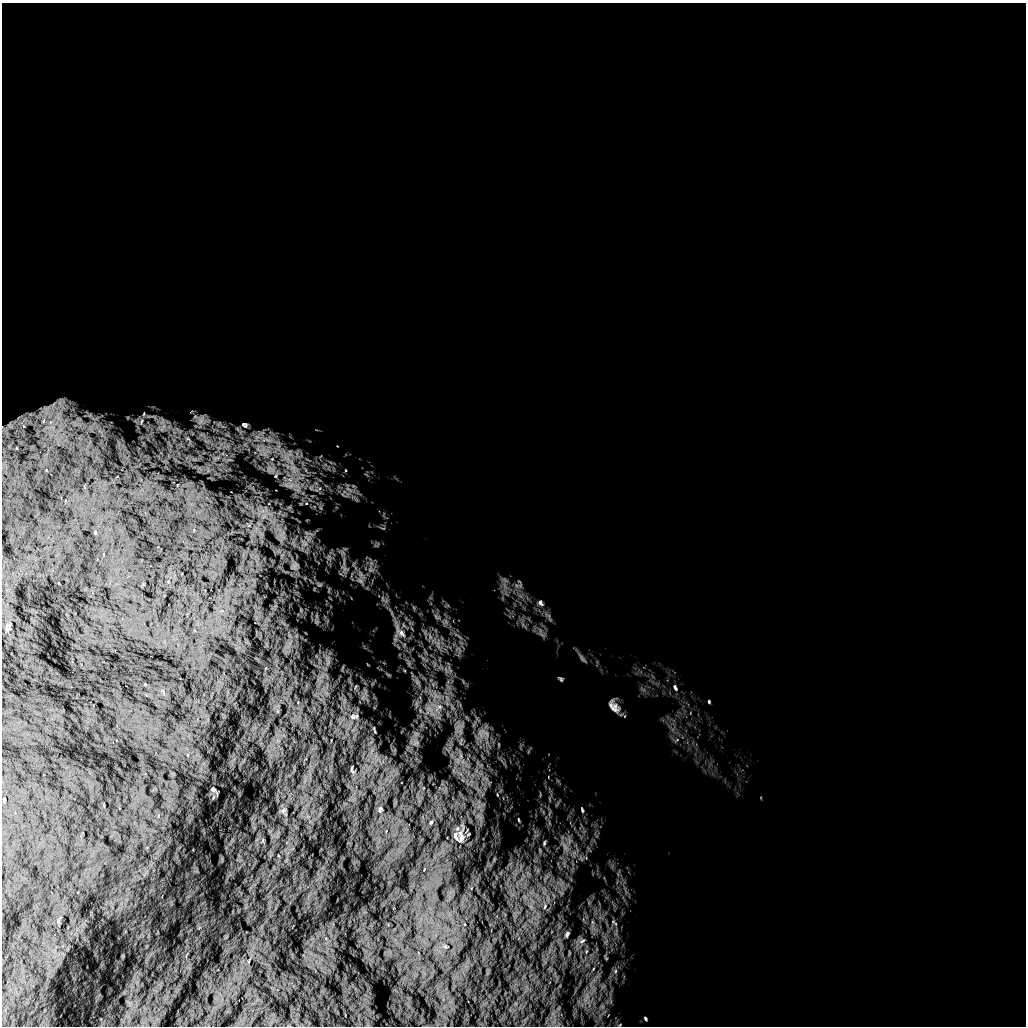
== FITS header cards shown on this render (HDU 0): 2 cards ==
NAXIS1  =                 1024 /
NAXIS2  =                 1024 /

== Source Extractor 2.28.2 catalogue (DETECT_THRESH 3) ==
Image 1024 x 1024 px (HDU 0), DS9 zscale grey, 1 PNG px = 1 image px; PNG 1028 x 1028 px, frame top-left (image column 1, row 1024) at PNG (2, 3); no overlay
Background 5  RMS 940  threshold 2830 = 3 sigma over >= 5 px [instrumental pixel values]
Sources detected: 28; all 28 listed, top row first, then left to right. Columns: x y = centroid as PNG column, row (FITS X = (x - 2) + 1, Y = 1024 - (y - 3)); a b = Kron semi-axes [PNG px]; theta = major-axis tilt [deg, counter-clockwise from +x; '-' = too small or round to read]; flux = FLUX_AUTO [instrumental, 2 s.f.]
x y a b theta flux
201 420 13 7 66 450000
141 422 11 5 72 300000
244 425 10 7 -25 220000
188 439 6 4 -19 100000
267 440 10 3 -21 220000
272 459 5 5 - 130000
293 468 15 10 -64 980000
276 476 8 5 71 170000
291 485 14 7 13 530000
540 603 8 5 -59 160000
401 633 15 7 -47 460000
561 679 6 4 -47 82000
675 687 9 4 -65 120000
709 702 4 3 - 58000
439 707 9 6 -1 320000
614 707 18 10 -49 500000
353 717 9 7 -24 190000
213 789 4 3 - 68000
380 809 8 4 64 98000
582 810 7 4 -74 89000
519 820 4 3 - 46000
431 822 6 4 45 89000
455 836 15 7 -80 290000
461 836 21 9 -87 620000
544 843 6 3 73 69000
567 934 7 3 71 97000
582 941 8 4 35 120000
645 1018 5 3 - 66000